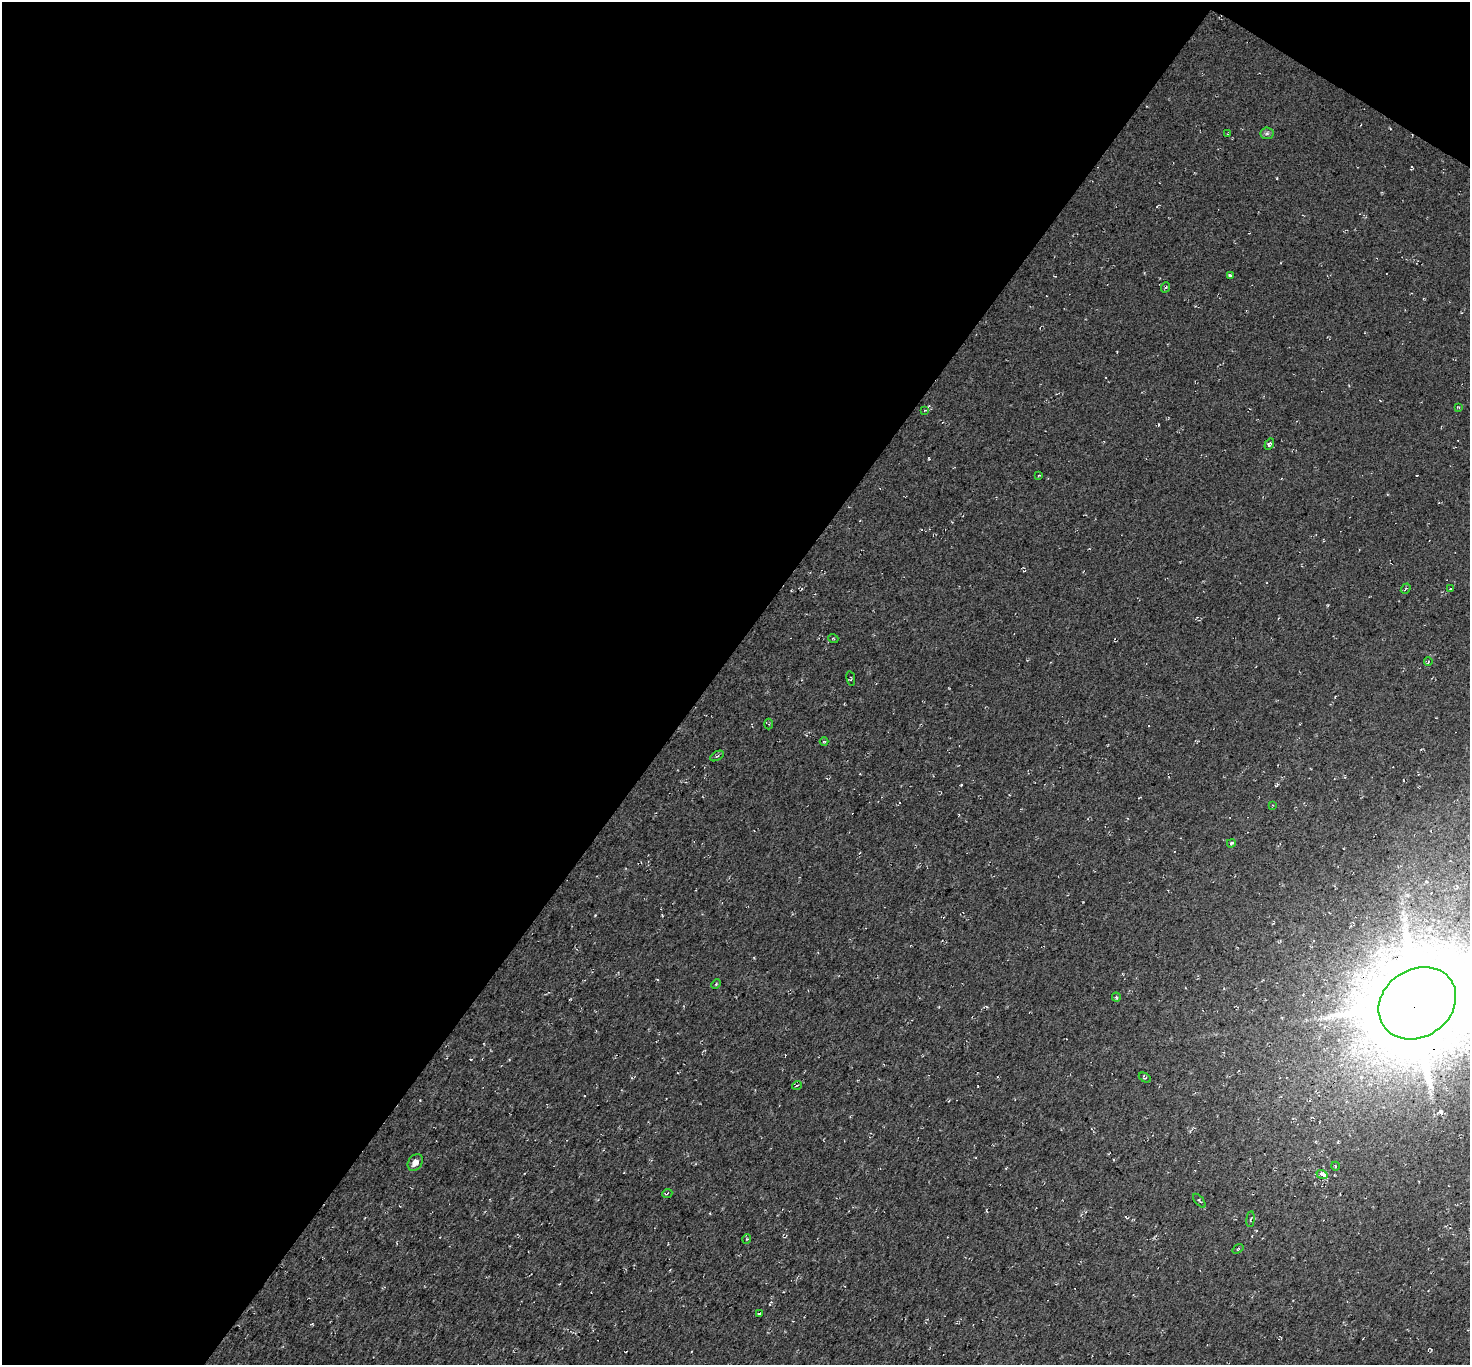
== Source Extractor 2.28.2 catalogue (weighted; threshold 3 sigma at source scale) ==
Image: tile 1 of 2 x 2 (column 1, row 1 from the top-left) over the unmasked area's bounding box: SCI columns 103-1570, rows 1469-2831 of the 3086 x 3104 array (HDU 1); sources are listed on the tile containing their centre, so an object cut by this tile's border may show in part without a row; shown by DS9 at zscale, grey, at full resolution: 1 PNG px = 1 image px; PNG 1472 x 1367 px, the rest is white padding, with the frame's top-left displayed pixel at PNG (2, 2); every listed detection drawn as its Kron ellipse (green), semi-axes under 4 PNG px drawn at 4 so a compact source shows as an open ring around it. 49% of this frame is shown black and not used: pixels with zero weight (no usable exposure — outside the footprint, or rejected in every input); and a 3 px margin inside the footprint's outer edge (the drizzle kernel's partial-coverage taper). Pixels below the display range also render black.
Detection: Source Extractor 2.28.2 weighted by HDU 2 'WHT'; one run over the whole footprint, this tile lists its part. Background 0.00253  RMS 0.0088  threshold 0.0398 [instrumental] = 3 sigma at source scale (4.5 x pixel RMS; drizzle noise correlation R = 1.50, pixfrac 1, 0.0396/0.0396 arcsec/px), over >= 5 px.
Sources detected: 41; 9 cosmic-ray / hot-pixel residue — neither listed nor drawn; the other 32 listed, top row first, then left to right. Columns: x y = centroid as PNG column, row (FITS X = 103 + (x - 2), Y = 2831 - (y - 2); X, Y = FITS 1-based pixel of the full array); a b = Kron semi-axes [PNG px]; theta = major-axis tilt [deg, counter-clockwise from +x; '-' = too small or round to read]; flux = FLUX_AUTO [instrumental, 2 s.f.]
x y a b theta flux
1267 133 6 6 - 2
1228 134 2 2 - 0.8
1230 275 4 3 - 1.7
1166 287 5 3 - 0.98
1459 407 4 2 - 0.79
925 410 4 2 - 0.58
1269 444 6 4 58 1.9
1039 475 3 2 - 0.65
1406 589 5 3 - 0.99
1450 589 4 3 - 0.8
833 638 5 3 - 0.72
1428 662 4 2 - 0.68
851 678 7 2 -79 0.69
769 724 5 4 - 0.96
824 741 4 3 - 0.77
717 756 7 3 31 1.1
1272 805 4 2 - 0.65
1231 843 4 4 - 1.7
716 984 5 3 - 0.92
1116 997 4 4 - 1.1
1417 1003 41 33 34 12000
1145 1077 6 4 -27 1.2
797 1085 5 3 - 0.83
415 1162 9 7 54 5.4
1335 1166 4 3 - 0.78
1322 1174 5 4 - 11
667 1194 5 3 - 0.9
1199 1201 8 3 -49 1.2
1251 1219 7 3 83 0.97
747 1239 5 4 - 1
1238 1249 6 3 38 0.95
759 1314 3 2 - 1.1
Overlapping masked pixels (flux is a lower limit): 1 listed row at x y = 1417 1003
Isophote crosses this tile's border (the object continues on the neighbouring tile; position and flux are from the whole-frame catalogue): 1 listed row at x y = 1417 1003
Unlisted compact peaks at least as high as the median listed source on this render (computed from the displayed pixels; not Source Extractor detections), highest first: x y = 961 785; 929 459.